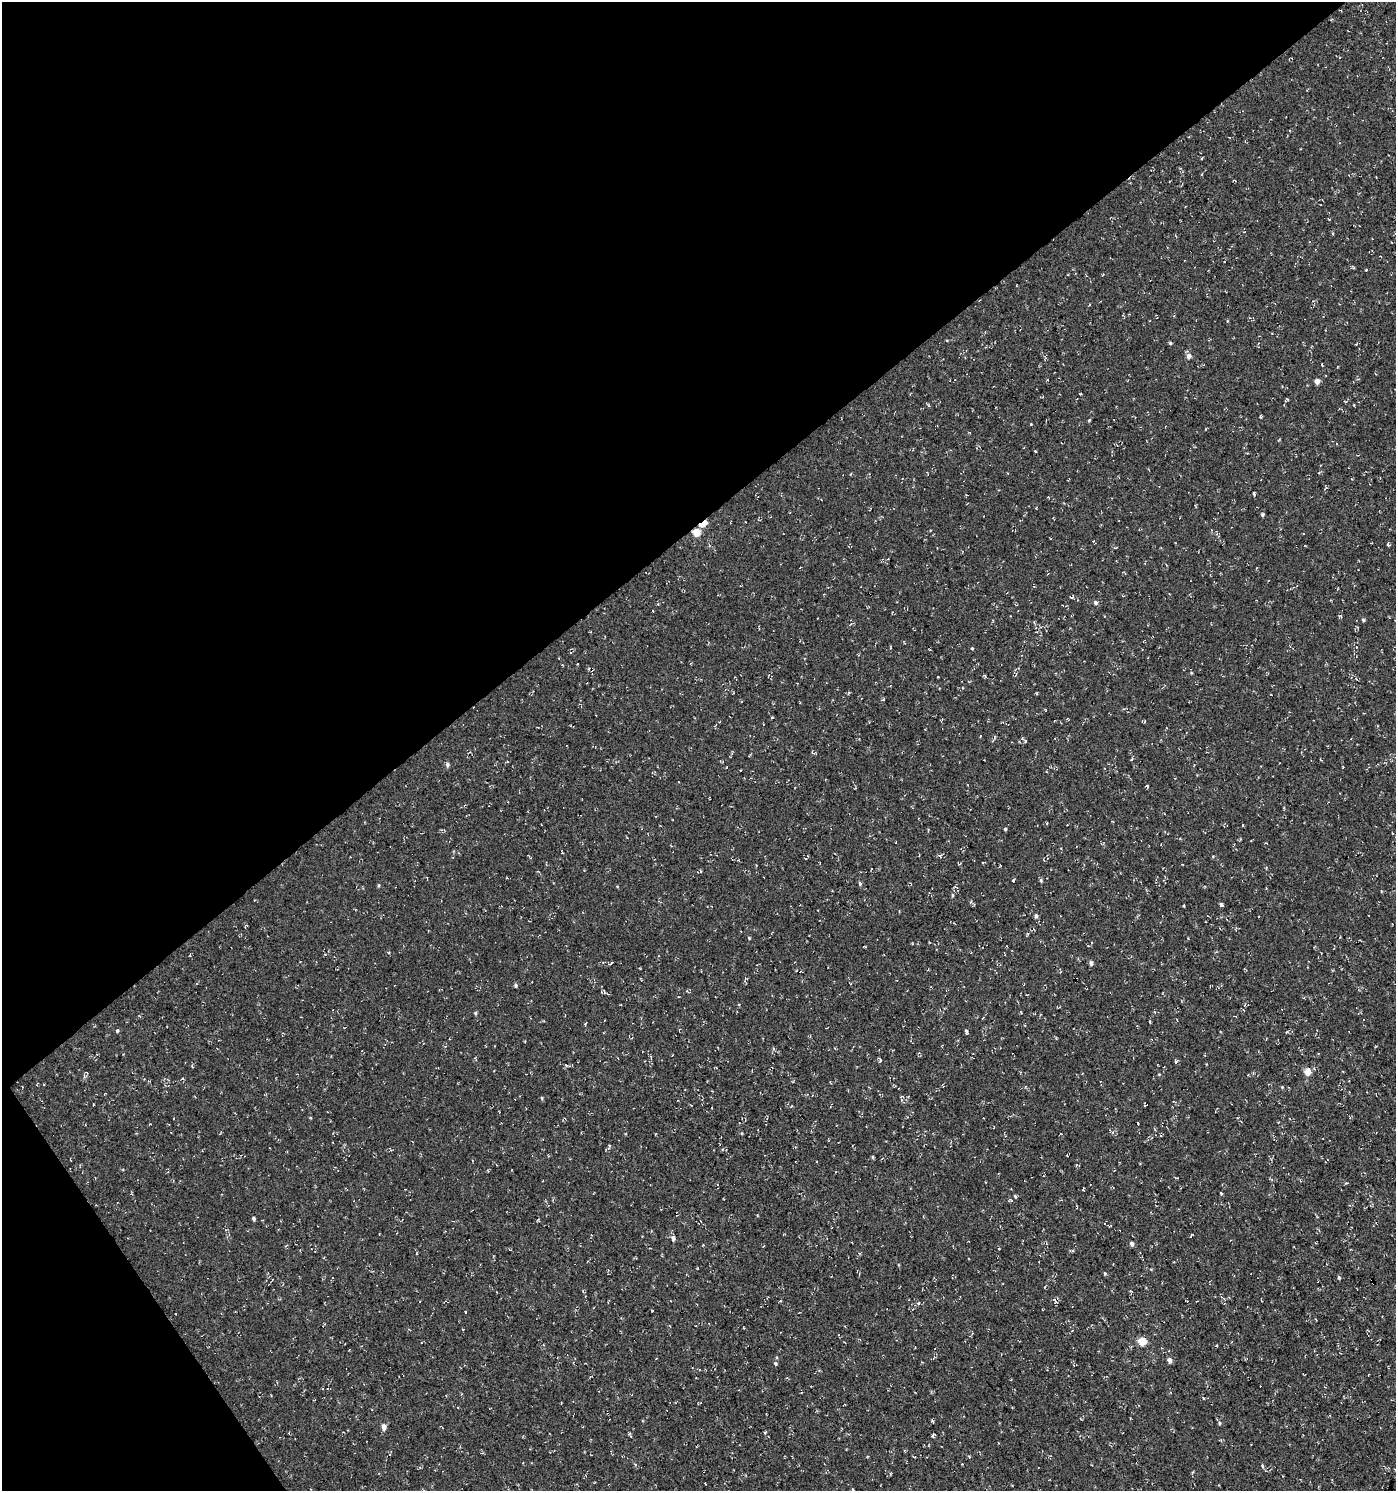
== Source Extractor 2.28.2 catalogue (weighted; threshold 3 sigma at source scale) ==
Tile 5 of 4 x 4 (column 1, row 2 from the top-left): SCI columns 192-1585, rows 2981-4469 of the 5896 x 5960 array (HDU 1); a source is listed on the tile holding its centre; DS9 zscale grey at full resolution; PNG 1398 x 1493 px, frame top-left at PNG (2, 2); no overlay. Shown black and unused: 38% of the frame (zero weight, under 3 of 4 exposures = <1% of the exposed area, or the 3 px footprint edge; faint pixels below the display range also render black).
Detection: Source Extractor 2.28.2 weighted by HDU 2 'WHT'; one run over the whole footprint, this tile lists its part. Background 4.60e-05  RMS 0.005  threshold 0.0224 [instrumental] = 3 sigma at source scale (4.5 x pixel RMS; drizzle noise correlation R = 1.50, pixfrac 1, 0.0396/0.0396 arcsec/px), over >= 5 px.
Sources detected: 110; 10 cosmic-ray / hot-pixel residue — not listed; the other 100 listed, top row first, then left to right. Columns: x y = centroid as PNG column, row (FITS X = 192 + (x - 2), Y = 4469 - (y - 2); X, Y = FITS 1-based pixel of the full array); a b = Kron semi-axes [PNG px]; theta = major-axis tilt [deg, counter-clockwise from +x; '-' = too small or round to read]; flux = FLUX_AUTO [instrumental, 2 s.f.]
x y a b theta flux
1202 174 4 3 - 0.42
1353 267 6 3 -47 0.59
1170 343 4 4 - 0.68
1356 344 4 3 - 0.38
1189 356 6 5 - 2.4
1045 357 8 3 -59 0.71
1322 364 3 2 - 0.39
1317 381 5 5 - 2.6
1089 420 4 3 - 0.5
1031 424 3 3 - 0.31
1206 429 3 2 - 0.56
1035 451 4 3 - 0.39
1326 488 5 3 - 0.5
1254 494 4 3 - 0.69
1262 514 4 4 - 0.92
1053 518 3 2 - 0.36
703 524 7 4 35 13
696 532 5 5 - 9
1115 548 5 3 - 0.48
1072 597 7 4 5 0.71
1095 603 5 5 - 1.3
658 604 3 3 - 0.86
1340 616 5 4 - 0.58
1363 620 5 4 - 0.76
1357 627 4 3 - 0.44
972 648 4 3 - 0.46
883 700 6 3 11 0.51
813 753 7 3 -26 0.58
1131 759 5 3 - 0.53
447 764 6 5 - 1.4
1343 767 3 2 - 0.38
1147 786 4 4 - 0.57
1243 825 3 2 - 0.35
1005 829 3 3 - 0.63
562 853 3 3 - 0.39
940 856 5 3 - 0.67
983 862 5 2 - 0.35
1014 880 3 3 - 20
1041 880 5 4 - 0.82
860 884 5 4 - 0.86
379 885 4 4 - 0.56
955 887 7 3 -21 0.65
952 895 5 3 - 0.57
1222 905 4 4 - 1.1
1184 906 3 2 - 0.44
1036 916 5 4 - 1.1
749 938 4 3 - 0.46
865 947 4 2 - 0.35
388 952 5 3 - 0.42
611 963 4 3 - 0.83
1091 963 6 5 - 1.2
1060 972 4 3 - 0.45
515 985 5 4 - 0.85
605 992 9 4 -49 1
1244 1010 4 2 - 0.32
1021 1012 4 2 - 0.39
475 1013 5 4 - 0.66
1040 1015 4 3 - 0.4
1150 1022 4 3 - 0.46
117 1031 5 5 - 0.74
966 1031 6 3 -79 0.74
1287 1032 6 4 32 0.53
810 1036 4 4 - 0.5
672 1055 3 2 - 0.27
475 1058 6 3 -58 0.47
880 1061 4 3 - 0.67
1176 1061 6 4 -82 0.78
1308 1072 5 4 - 8.8
1159 1074 4 3 - 0.37
1282 1087 4 4 - 0.42
902 1097 7 3 0 0.66
542 1098 4 4 - 0.58
1173 1101 4 3 - 0.39
1145 1105 4 2 - 0.59
791 1106 4 4 - 0.56
609 1147 9 4 72 0.78
873 1157 4 4 - 0.59
1176 1178 6 2 -10 0.37
1221 1193 4 3 - 0.54
1015 1196 5 3 - 0.64
254 1218 4 4 - 0.95
1192 1234 4 3 - 0.52
673 1238 6 5 - 1.6
1132 1243 5 4 - 1.7
1104 1274 6 3 -82 0.53
1339 1278 5 4 - 0.74
918 1303 5 4 - 0.75
465 1312 4 2 - 0.39
1072 1331 4 3 - 0.36
1142 1341 5 5 - 14
1169 1360 5 4 - 2.8
775 1363 5 4 - 0.87
932 1421 5 3 - 0.51
1219 1423 5 4 - 0.73
384 1427 6 5 - 2.9
933 1435 6 4 55 0.65
846 1450 4 2 - 0.29
969 1457 6 3 -56 0.51
1262 1466 5 4 - 0.66
853 1490 4 3 - 0.52
Overlapping masked pixels (flux is a lower limit): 3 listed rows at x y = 703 524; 696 532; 1142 1341
Isophote crosses this tile's border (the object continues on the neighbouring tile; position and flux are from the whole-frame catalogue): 1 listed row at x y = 853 1490
Unlisted compact peaks at least as high as the median listed source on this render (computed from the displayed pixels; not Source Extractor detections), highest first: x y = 1025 741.